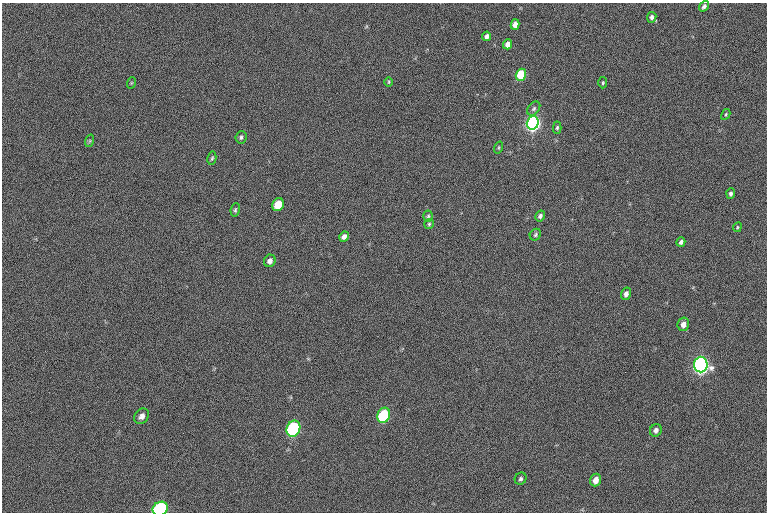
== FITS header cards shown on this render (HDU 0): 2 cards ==
NAXIS1  =                 765  / length of data axis 1
NAXIS2  =                 510  / length of data axis 2

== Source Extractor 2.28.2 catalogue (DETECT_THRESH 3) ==
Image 765 x 510 px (HDU 0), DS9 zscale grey, 1 PNG px = 1 image px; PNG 769 x 514 px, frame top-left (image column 1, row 510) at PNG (2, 3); each listed source drawn as its Kron ellipse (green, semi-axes under 4 px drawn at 4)
Background -31.8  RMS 14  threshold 42.5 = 3 sigma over >= 5 px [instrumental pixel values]
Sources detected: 38; all 38 listed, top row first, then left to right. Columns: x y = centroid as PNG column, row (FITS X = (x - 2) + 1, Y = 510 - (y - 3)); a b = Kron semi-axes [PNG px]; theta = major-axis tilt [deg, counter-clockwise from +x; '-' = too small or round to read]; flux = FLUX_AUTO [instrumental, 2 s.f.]
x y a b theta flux
704 6 6 4 52 2500
652 17 5 4 - 3100
515 24 5 4 - 5500
487 36 5 4 - 3400
508 44 5 4 - 8500
521 75 6 5 - 54000
389 82 5 3 - 920
131 83 6 3 71 940
603 83 6 4 87 1400
534 109 8 5 51 2200
726 114 6 3 60 1100
533 123 7 6 - 420000
557 128 6 4 86 1700
241 137 6 5 - 2000
89 141 6 4 70 1200
499 147 6 3 71 970
212 158 7 4 78 1400
731 194 5 4 - 2400
278 205 7 5 62 26000
235 210 7 4 80 1500
428 216 6 4 85 1500
540 216 6 4 58 2400
429 224 5 5 - 1300
737 227 5 4 - 960
535 235 6 5 - 1800
344 237 5 4 - 3800
681 242 5 4 - 2600
270 261 6 5 - 4000
626 294 6 5 - 3900
683 324 7 5 77 5600
701 365 8 6 88 470000
384 415 8 6 68 99000
142 416 8 6 51 4000
293 429 8 6 65 170000
656 430 6 5 - 3300
521 479 6 5 - 2100
596 480 6 5 - 6800
160 509 8 6 31 200000
At the frame edge (FLAGS 8, measured only in part): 1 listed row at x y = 160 509